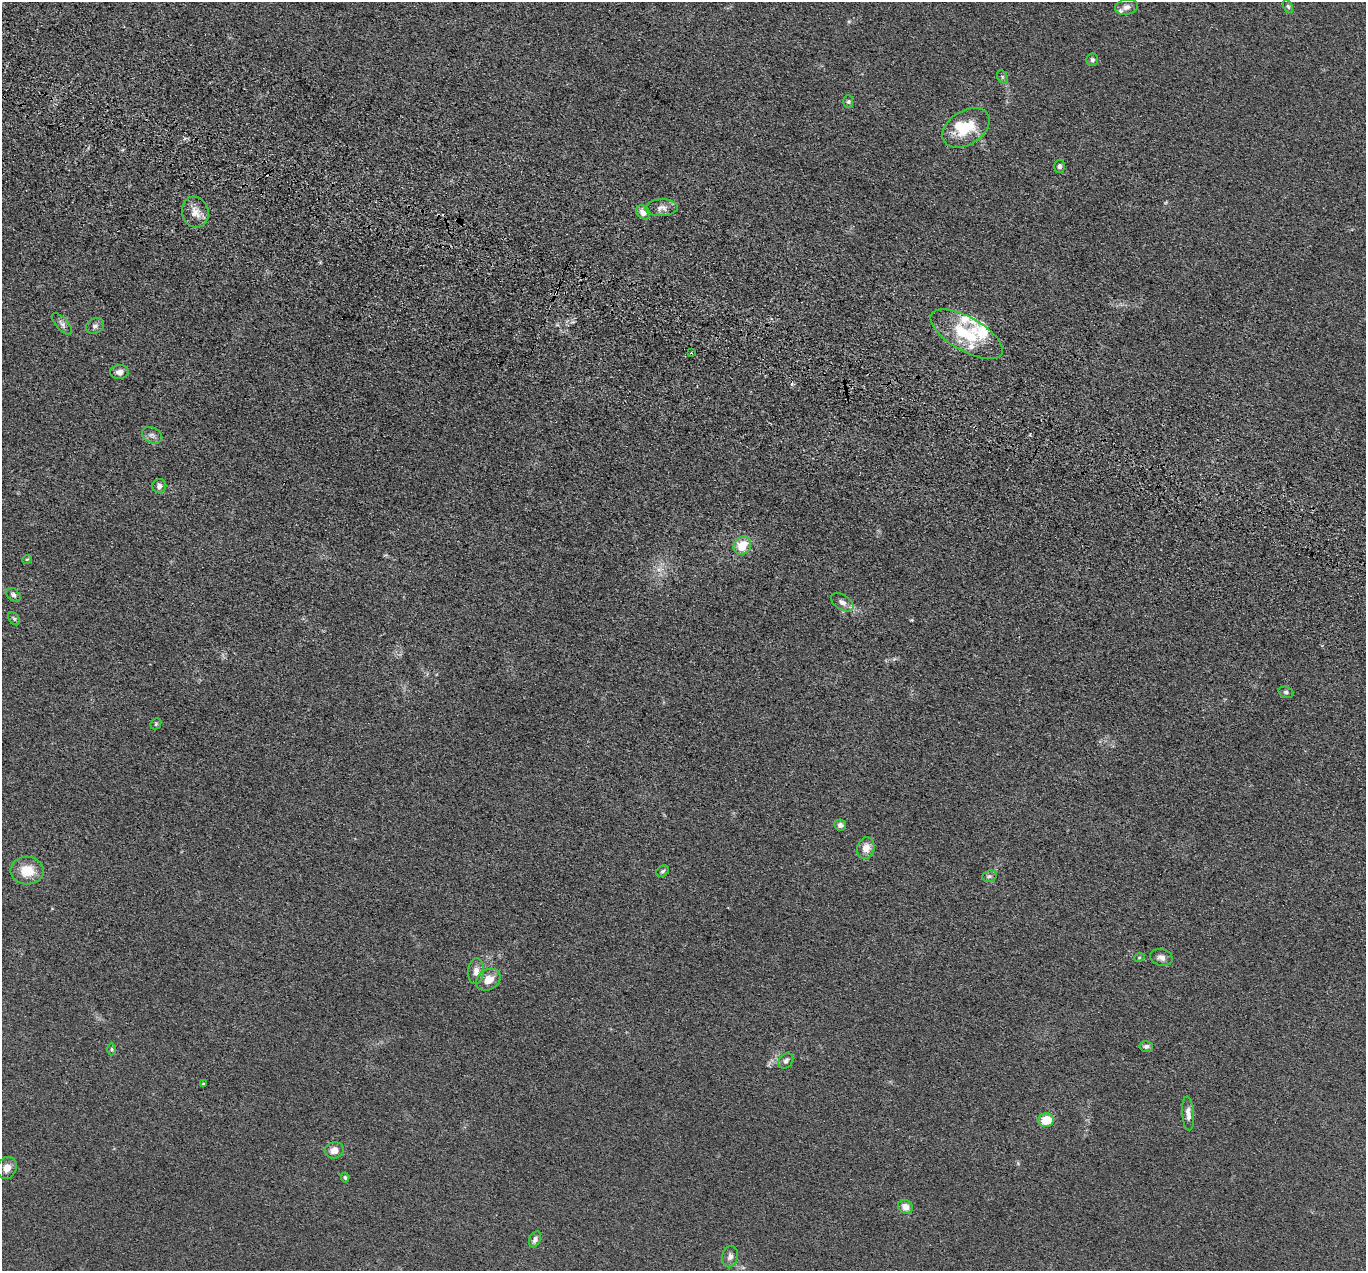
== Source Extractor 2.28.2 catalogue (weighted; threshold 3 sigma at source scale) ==
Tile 11 of 4 x 4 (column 3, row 3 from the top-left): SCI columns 2758-4121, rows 1609-2877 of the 5516 x 5626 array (HDU 1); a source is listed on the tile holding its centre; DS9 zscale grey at full resolution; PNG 1368 x 1273 px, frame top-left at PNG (2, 2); each listed source drawn as its Kron ellipse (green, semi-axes under 4 px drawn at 4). Shown black and unused: <1% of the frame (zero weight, under 3 of 5 exposures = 4% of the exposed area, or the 3 px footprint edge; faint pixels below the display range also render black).
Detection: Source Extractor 2.28.2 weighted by HDU 2 'WHT'; one run over the whole footprint, this tile lists its part. Background 0.0393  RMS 0.0042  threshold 0.0189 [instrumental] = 3 sigma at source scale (4.5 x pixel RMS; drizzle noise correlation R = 1.50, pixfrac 1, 0.05/0.05 arcsec/px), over >= 5 px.
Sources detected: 50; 1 inside a brighter object's white glare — neither listed nor drawn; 4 inside a brighter listed object's ellipse — not listed separately; the other 45 listed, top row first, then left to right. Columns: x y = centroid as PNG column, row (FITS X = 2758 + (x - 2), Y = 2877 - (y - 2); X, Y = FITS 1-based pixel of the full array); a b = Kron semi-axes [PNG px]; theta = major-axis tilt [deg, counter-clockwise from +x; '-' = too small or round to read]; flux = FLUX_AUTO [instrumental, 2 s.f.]
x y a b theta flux
1288 6 7 4 -62 0.72
1126 7 11 7 10 2.2
1092 60 6 6 - 1
1002 77 7 5 -62 0.79
848 102 6 5 - 0.72
966 128 26 17 32 14
1059 166 6 5 - 1.1
662 208 16 8 2 2.7
195 212 16 13 -74 4.4
643 212 8 6 -47 2.4
62 324 13 6 -48 1.6
95 326 9 7 29 1.4
967 334 40 17 -30 22
691 353 2 2 - 0.44
119 372 9 7 4 2
152 435 11 7 -28 1.8
159 486 7 7 - 1.8
742 546 9 8 - 8.6
27 559 5 3 - 0.36
13 595 8 5 -45 1.2
842 602 12 7 -33 2
14 619 7 5 -54 0.77
1286 692 7 5 -19 0.91
156 724 6 5 - 0.58
840 825 6 5 - 1.5
866 848 11 8 75 4.5
27 871 17 13 -1 9
663 871 7 5 33 0.83
989 876 7 5 19 0.99
1161 957 11 8 -13 2.1
1139 958 5 3 - 0.42
476 971 13 8 85 2.9
488 980 13 10 33 5
1146 1046 6 5 - 1.2
112 1049 6 4 -89 0.62
786 1061 8 6 47 1.5
203 1084 4 3 - 0.45
1188 1113 17 6 -86 2.6
1046 1120 7 7 - 10
334 1150 9 8 - 3.6
7 1168 11 9 61 3.2
345 1178 5 4 - 0.66
905 1207 8 6 -31 3.8
535 1239 8 5 65 1.7
730 1257 11 8 77 1.9